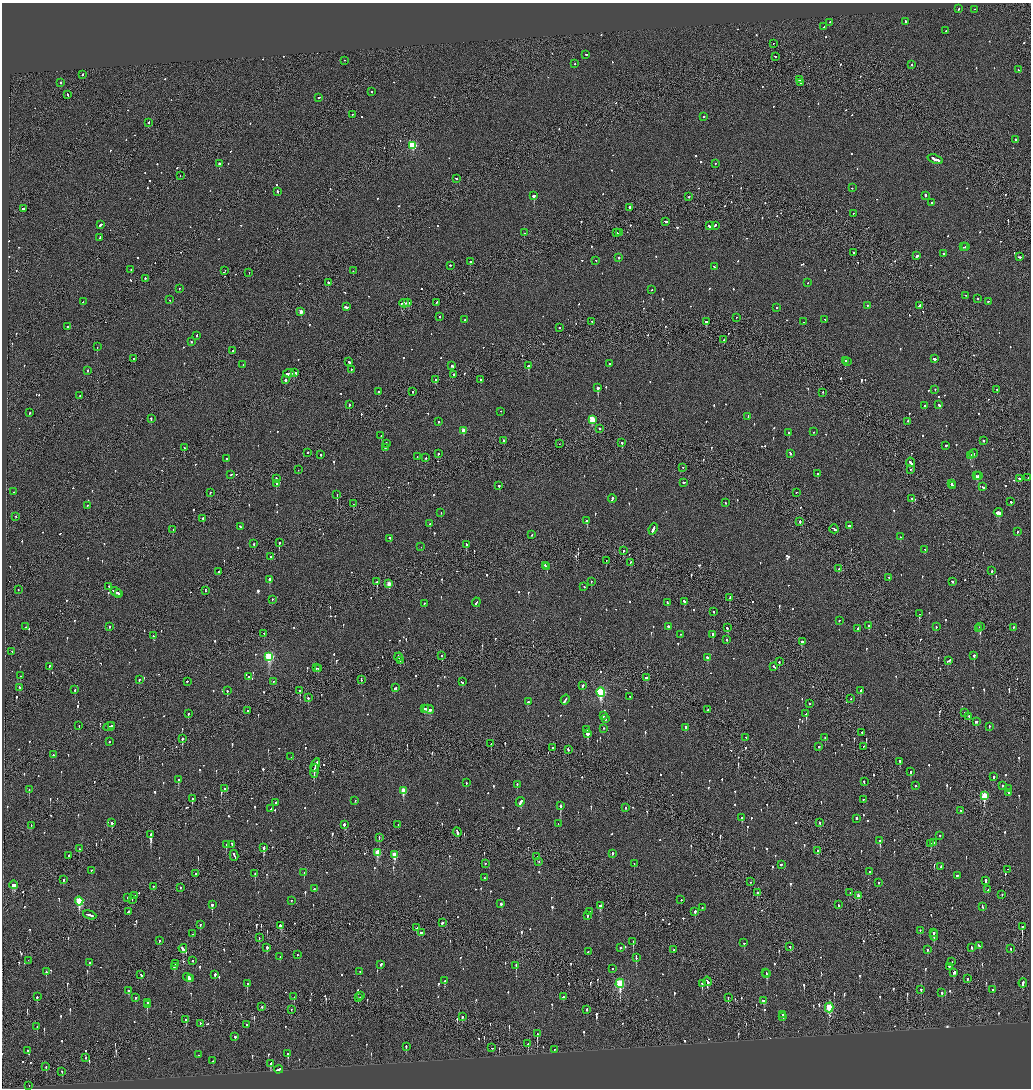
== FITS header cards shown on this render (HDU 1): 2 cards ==
NAXIS1  =                 2058
NAXIS2  =                 2172

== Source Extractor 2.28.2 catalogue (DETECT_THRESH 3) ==
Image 2058 x 2172 px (HDU 1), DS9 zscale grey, zoomed out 1/2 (1 PNG px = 2 x 2 image px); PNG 1033 x 1090 px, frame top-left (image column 2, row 2172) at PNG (2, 3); each listed source drawn as its Kron ellipse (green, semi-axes under 4 px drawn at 4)
Background -0.0938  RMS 0.067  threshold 0.202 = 3 sigma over >= 5 px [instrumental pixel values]
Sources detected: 1210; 40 cannot appear on this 1/2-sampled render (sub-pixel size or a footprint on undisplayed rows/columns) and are neither listed nor drawn; of the other 1170, the 500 brightest by FLUX_AUTO listed and drawn (670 fainter detections omitted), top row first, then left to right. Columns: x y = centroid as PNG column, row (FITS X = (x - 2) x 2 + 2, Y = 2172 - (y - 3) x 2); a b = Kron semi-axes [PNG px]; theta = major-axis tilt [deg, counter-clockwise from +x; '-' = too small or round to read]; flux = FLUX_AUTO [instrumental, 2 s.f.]
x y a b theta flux
959 9 3 2 - 64
975 10 2 1 - 51
905 22 3 2 - 410
829 23 2 2 - 61
824 27 2 2 - 65
946 31 2 2 - 53
773 44 2 1 - 54
586 55 2 2 - 97
775 57 2 2 - 54
344 61 2 2 - 57
575 64 2 2 - 110
911 65 2 2 - 58
1019 70 2 2 - 49
82 75 2 1 - 500
799 80 2 2 - 120
61 83 2 2 - 95
801 83 4 1 - 190
372 92 2 2 - 49
67 95 2 2 - 83
319 98 2 1 - 130
352 115 2 2 - 120
704 117 2 2 - 110
149 123 2 2 - 76
1016 140 2 2 - 130
412 146 3 3 - 900
935 160 8 2 -19 390
220 164 3 2 - 750
715 164 2 2 - 84
180 176 2 1 - 63
456 179 3 2 - 68
852 188 2 2 - 54
277 192 3 2 - 290
534 196 2 2 - 2100
925 196 3 2 - 130
689 197 3 2 - 85
932 203 2 2 - 64
629 208 3 2 - 240
23 209 3 2 - 510
853 214 2 2 - 62
666 222 3 2 - 76
100 225 3 2 - 83
709 226 2 2 - 210
715 226 2 2 - 190
524 233 2 1 - 78
617 233 3 2 - 100
619 233 2 2 - 78
99 238 4 2 - 180
963 247 2 1 - 66
966 247 3 2 - 140
853 253 2 2 - 79
943 254 2 2 - 54
917 256 3 2 - 240
1019 257 3 2 - 120
619 258 2 2 - 150
596 261 2 2 - 49
470 262 2 2 - 290
450 266 2 2 - 76
714 267 3 2 - 72
131 270 2 2 - 56
225 271 2 1 - 340
353 271 2 2 - 53
249 273 2 1 - 58
145 279 2 2 - 120
328 283 2 2 - 290
807 283 2 2 - 120
179 289 2 2 - 64
651 290 2 1 - 48
966 296 2 2 - 74
978 299 2 2 - 97
170 300 2 2 - 96
83 302 2 2 - 53
989 302 2 1 - 59
408 303 3 2 - 150
436 303 3 2 - 93
404 304 5 2 - 470
867 306 2 2 - 110
919 306 3 2 - 130
346 307 3 2 - 150
777 308 2 2 - 130
301 312 3 2 - 120
440 317 2 2 - 130
736 318 2 2 - 73
465 320 2 2 - 110
825 320 2 2 - 60
591 322 2 2 - 70
706 322 2 2 - 310
804 322 2 2 - 60
67 327 3 2 - 120
559 328 2 2 - 110
197 336 2 2 - 77
724 340 2 1 - 53
191 342 2 2 - 54
97 347 2 2 - 190
232 351 2 1 - 67
134 359 3 2 - 70
934 359 3 2 - 220
845 361 2 2 - 120
349 362 3 2 - 150
847 362 2 2 - 78
609 364 2 2 - 73
243 365 2 2 - 66
452 366 3 2 - 480
528 366 2 2 - 470
351 370 2 1 - 120
88 371 2 2 - 52
294 373 4 2 - 330
289 374 6 2 4 360
453 375 2 1 - 200
285 380 2 2 - 130
436 380 2 2 - 110
481 380 2 2 - 120
598 388 2 2 - 2000
935 390 2 2 - 75
997 390 2 2 - 49
379 392 2 2 - 98
413 392 2 2 - 90
822 393 2 1 - 54
80 396 2 2 - 61
349 405 2 2 - 140
939 405 3 2 - 96
925 406 2 2 - 63
501 412 2 2 - 61
29 413 2 2 - 100
748 417 3 2 - 54
151 419 2 2 - 130
592 420 3 3 - 560
438 422 2 2 - 64
908 422 2 2 - 63
600 429 2 2 - 80
463 431 3 2 - 200
813 432 2 2 - 130
789 433 2 2 - 170
381 436 2 2 - 87
504 441 2 2 - 150
984 441 2 2 - 200
622 443 2 2 - 210
386 444 2 2 - 150
559 444 2 1 - 56
946 446 2 2 - 140
184 448 2 2 - 69
385 448 2 2 - 51
308 453 2 2 - 100
438 454 2 2 - 86
790 454 3 2 - 90
973 454 4 2 - 160
321 455 2 2 - 88
970 456 3 2 - 170
417 457 2 1 - 62
426 458 2 2 - 88
226 459 2 2 - 97
911 463 5 2 - 180
683 468 2 2 - 100
298 470 2 1 - 200
910 470 2 2 - 59
818 474 2 2 - 120
231 475 2 2 - 50
977 476 2 2 - 190
978 476 2 2 - 250
1028 478 2 1 - 260
276 479 2 2 - 60
1019 479 3 2 - 150
684 483 3 2 - 77
276 484 2 2 - 73
951 484 3 2 - 140
499 486 2 2 - 170
952 486 3 1 - 130
983 487 3 2 - 100
14 492 2 2 - 85
210 493 2 2 - 87
796 493 2 2 - 69
337 495 3 2 - 450
612 499 4 2 - 280
912 499 2 2 - 160
1011 502 2 2 - 70
725 503 2 2 - 58
353 504 2 1 - 61
87 505 2 2 - 50
441 513 2 2 - 92
998 513 4 3 - 510
16 517 2 2 - 50
203 519 2 2 - 80
587 521 3 2 - 190
800 522 2 2 - 540
430 524 2 2 - 100
849 526 3 2 - 80
240 527 3 2 - 96
653 529 6 2 67 260
834 529 4 2 - 160
173 530 2 1 - 68
1017 532 2 2 - 160
532 535 2 2 - 51
900 537 2 2 - 74
390 539 4 2 - 83
279 543 2 2 - 320
254 544 2 2 - 140
466 545 3 2 - 240
421 547 2 1 - 110
925 550 3 2 - 68
623 551 2 2 - 61
271 557 2 2 - 64
606 561 2 1 - 110
630 563 2 2 - 76
545 566 2 2 - 59
547 567 2 2 - 120
839 569 3 2 - 59
991 571 2 2 - 180
218 572 2 2 - 55
889 578 2 2 - 49
269 580 2 2 - 350
377 582 3 2 - 660
591 582 2 2 - 57
952 582 2 2 - 89
389 584 3 2 - 200
109 587 2 1 - 110
584 587 2 2 - 80
18 590 2 2 - 52
205 591 3 2 - 250
116 592 6 2 -27 300
119 594 4 2 - 230
730 598 3 2 - 100
272 600 2 2 - 84
684 602 3 2 - 98
476 603 5 2 - 130
667 603 3 2 - 88
424 604 2 2 - 71
714 612 2 2 - 70
919 614 3 2 - 160
839 621 2 1 - 130
869 626 2 2 - 92
26 627 2 2 - 51
109 627 2 2 - 200
668 627 2 2 - 230
936 627 2 2 - 67
980 627 3 2 - 260
727 628 2 2 - 62
1014 628 2 2 - 51
858 629 3 2 - 170
979 629 3 2 - 67
264 634 2 2 - 140
680 635 2 1 - 50
713 635 2 2 - 100
153 636 3 2 - 110
727 640 3 2 - 57
802 642 2 2 - 240
12 652 2 2 - 71
442 656 2 1 - 160
974 656 2 2 - 350
269 657 4 3 - 1200
398 657 4 2 - 140
707 658 3 2 - 120
400 661 3 1 - 150
948 661 4 2 - 180
779 662 2 2 - 130
49 667 2 2 - 78
774 667 3 2 - 83
317 668 2 2 - 98
318 669 2 2 - 48
20 676 2 2 - 68
248 677 2 2 - 59
647 678 3 2 - 140
139 680 3 2 - 54
361 680 3 1 - 56
187 682 2 2 - 110
273 682 2 2 - 48
462 682 2 2 - 82
583 686 3 2 - 110
19 688 2 2 - 55
395 688 3 2 - 90
75 690 2 2 - 170
227 691 2 2 - 110
300 691 2 2 - 190
861 691 4 2 - 140
601 692 4 3 - 1700
629 697 2 2 - 65
308 698 2 2 - 110
851 699 2 1 - 73
565 700 5 2 - 200
528 702 2 2 - 78
809 704 2 2 - 77
424 709 3 2 - 93
429 710 6 3 -15 170
708 710 2 2 - 61
248 711 2 2 - 84
964 713 3 2 - 130
188 714 2 2 - 120
806 714 2 2 - 230
603 716 2 2 - 68
969 717 2 2 - 95
605 719 2 2 - 77
976 722 3 2 - 160
79 726 2 2 - 49
112 726 2 2 - 96
109 727 6 1 21 180
989 727 2 2 - 67
686 728 3 2 - 97
604 729 2 2 - 53
587 730 2 1 - 280
862 733 2 2 - 63
588 734 2 2 - 3600
746 738 2 2 - 77
825 738 2 2 - 87
182 739 3 2 - 160
109 742 2 2 - 83
491 744 3 2 - 88
819 747 2 2 - 53
863 747 2 1 - 110
552 748 2 2 - 74
568 750 3 2 - 92
53 755 2 2 - 78
291 757 2 1 - 81
900 762 3 2 - 110
315 765 7 2 65 280
314 768 2 1 - 150
314 772 7 1 81 470
911 772 3 2 - 180
994 777 2 2 - 160
178 780 2 2 - 230
864 782 2 2 - 66
466 783 2 2 - 70
517 785 3 2 - 55
915 786 2 2 - 49
1002 786 2 2 - 66
224 789 2 2 - 76
1008 789 2 2 - 300
29 790 2 2 - 97
403 791 4 3 - 350
1008 793 2 2 - 130
984 796 4 3 - 550
192 799 2 1 - 120
863 800 2 2 - 78
355 801 2 2 - 97
520 802 5 2 - 240
276 803 2 2 - 100
560 806 3 2 - 490
626 808 2 2 - 72
271 809 2 2 - 62
961 811 2 2 - 56
742 818 3 2 - 100
857 819 2 2 - 290
112 823 2 2 - 200
820 823 2 1 - 110
558 824 2 1 - 53
344 825 2 2 - 370
398 825 2 1 - 110
31 826 2 2 - 69
457 832 4 2 - 190
151 835 4 2 - 770
940 836 2 2 - 60
379 838 3 2 - 72
880 841 3 2 - 290
934 843 2 2 - 49
931 844 2 2 - 69
226 845 2 2 - 170
232 845 3 2 - 110
264 848 3 2 - 490
79 849 2 1 - 56
817 851 2 1 - 200
378 853 4 3 - 300
612 854 2 2 - 150
394 855 4 3 - 390
69 856 3 1 - 63
234 856 5 2 - 170
537 857 2 1 - 53
539 862 2 1 - 70
485 864 2 2 - 53
634 864 2 2 - 57
781 865 2 2 - 200
940 867 3 2 - 55
1007 870 2 1 - 82
91 871 2 2 - 82
870 872 2 2 - 60
304 873 2 2 - 380
195 874 2 2 - 63
255 874 2 2 - 95
958 876 3 2 - 110
485 878 2 2 - 54
63 880 3 2 - 98
985 881 3 2 - 140
751 882 2 1 - 61
879 883 2 2 - 130
14 885 4 2 - 630
153 887 2 1 - 55
180 888 3 1 - 150
314 889 2 2 - 76
988 890 2 2 - 49
758 893 2 2 - 400
850 893 2 1 - 67
1002 895 2 1 - 59
134 896 2 2 - 99
858 896 3 2 - 97
127 898 2 1 - 120
132 900 2 1 - 94
681 900 2 2 - 73
79 901 4 3 - 880
291 901 2 2 - 57
501 904 3 2 - 210
212 905 3 2 - 350
838 905 3 2 - 95
600 906 3 3 - 150
982 907 3 2 - 100
702 908 2 2 - 75
128 912 2 2 - 65
590 912 2 2 - 69
695 912 2 2 - 190
90 915 7 2 -19 280
587 916 2 2 - 160
442 923 3 2 - 92
200 925 3 2 - 74
280 926 4 3 - 160
1022 927 3 1 - 450
417 928 3 2 - 90
920 931 2 2 - 51
422 933 3 2 - 150
934 933 2 2 - 270
192 934 2 2 - 100
934 936 5 2 - 55
259 938 2 1 - 110
159 941 2 2 - 62
633 942 3 1 - 200
744 943 2 2 - 59
979 946 4 2 - 90
790 947 2 1 - 85
267 948 3 2 - 110
620 948 2 2 - 500
971 948 2 2 - 100
183 949 4 2 - 270
1011 949 2 2 - 49
674 950 2 2 - 120
927 950 2 2 - 83
588 952 2 2 - 140
297 955 2 2 - 77
280 957 2 2 - 55
636 958 3 2 - 99
28 961 2 1 - 220
193 961 2 2 - 64
952 962 2 2 - 76
89 963 3 2 - 50
176 964 2 1 - 110
381 965 3 2 - 60
516 966 3 1 - 69
174 967 3 2 - 280
949 967 2 2 - 110
612 969 2 2 - 58
46 972 2 2 - 130
360 972 2 2 - 48
766 973 2 1 - 74
954 973 3 2 - 95
767 974 4 2 - 130
141 975 2 2 - 75
215 975 2 2 - 270
188 978 5 3 - 250
190 979 3 1 - 130
967 979 2 1 - 210
444 981 2 2 - 74
708 982 5 2 - 200
1023 983 5 2 - 160
247 984 3 2 - 160
620 984 4 3 - 1100
702 984 3 2 - 210
921 990 2 2 - 260
993 990 2 2 - 140
129 991 2 2 - 61
942 993 2 2 - 71
361 996 2 1 - 160
37 997 3 2 - 92
294 997 2 2 - 55
563 997 2 2 - 500
135 998 2 2 - 73
358 998 2 2 - 68
728 998 3 1 - 69
764 1001 4 2 - 220
147 1003 2 2 - 100
147 1005 4 2 - 110
262 1007 2 2 - 81
829 1008 5 3 - 730
291 1010 2 1 - 110
587 1010 3 2 - 53
783 1015 2 2 - 57
462 1017 3 2 - 53
783 1017 2 2 - 93
186 1020 4 2 - 63
200 1024 2 2 - 53
247 1025 2 2 - 96
37 1027 2 2 - 67
537 1034 3 1 - 210
235 1037 2 2 - 85
528 1044 3 2 - 100
406 1047 3 2 - 62
492 1048 2 2 - 55
554 1050 2 1 - 55
28 1051 2 2 - 53
288 1054 3 2 - 160
199 1055 2 2 - 57
85 1058 2 2 - 49
213 1061 2 2 - 100
271 1064 3 2 - 120
46 1067 3 2 - 58
278 1070 4 2 - 150
62 1072 2 2 - 69
29 1086 2 1 - 110
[670 fainter detections neither listed nor drawn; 40 sub-pixel or undisplayed-footprint detections neither listed nor drawn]